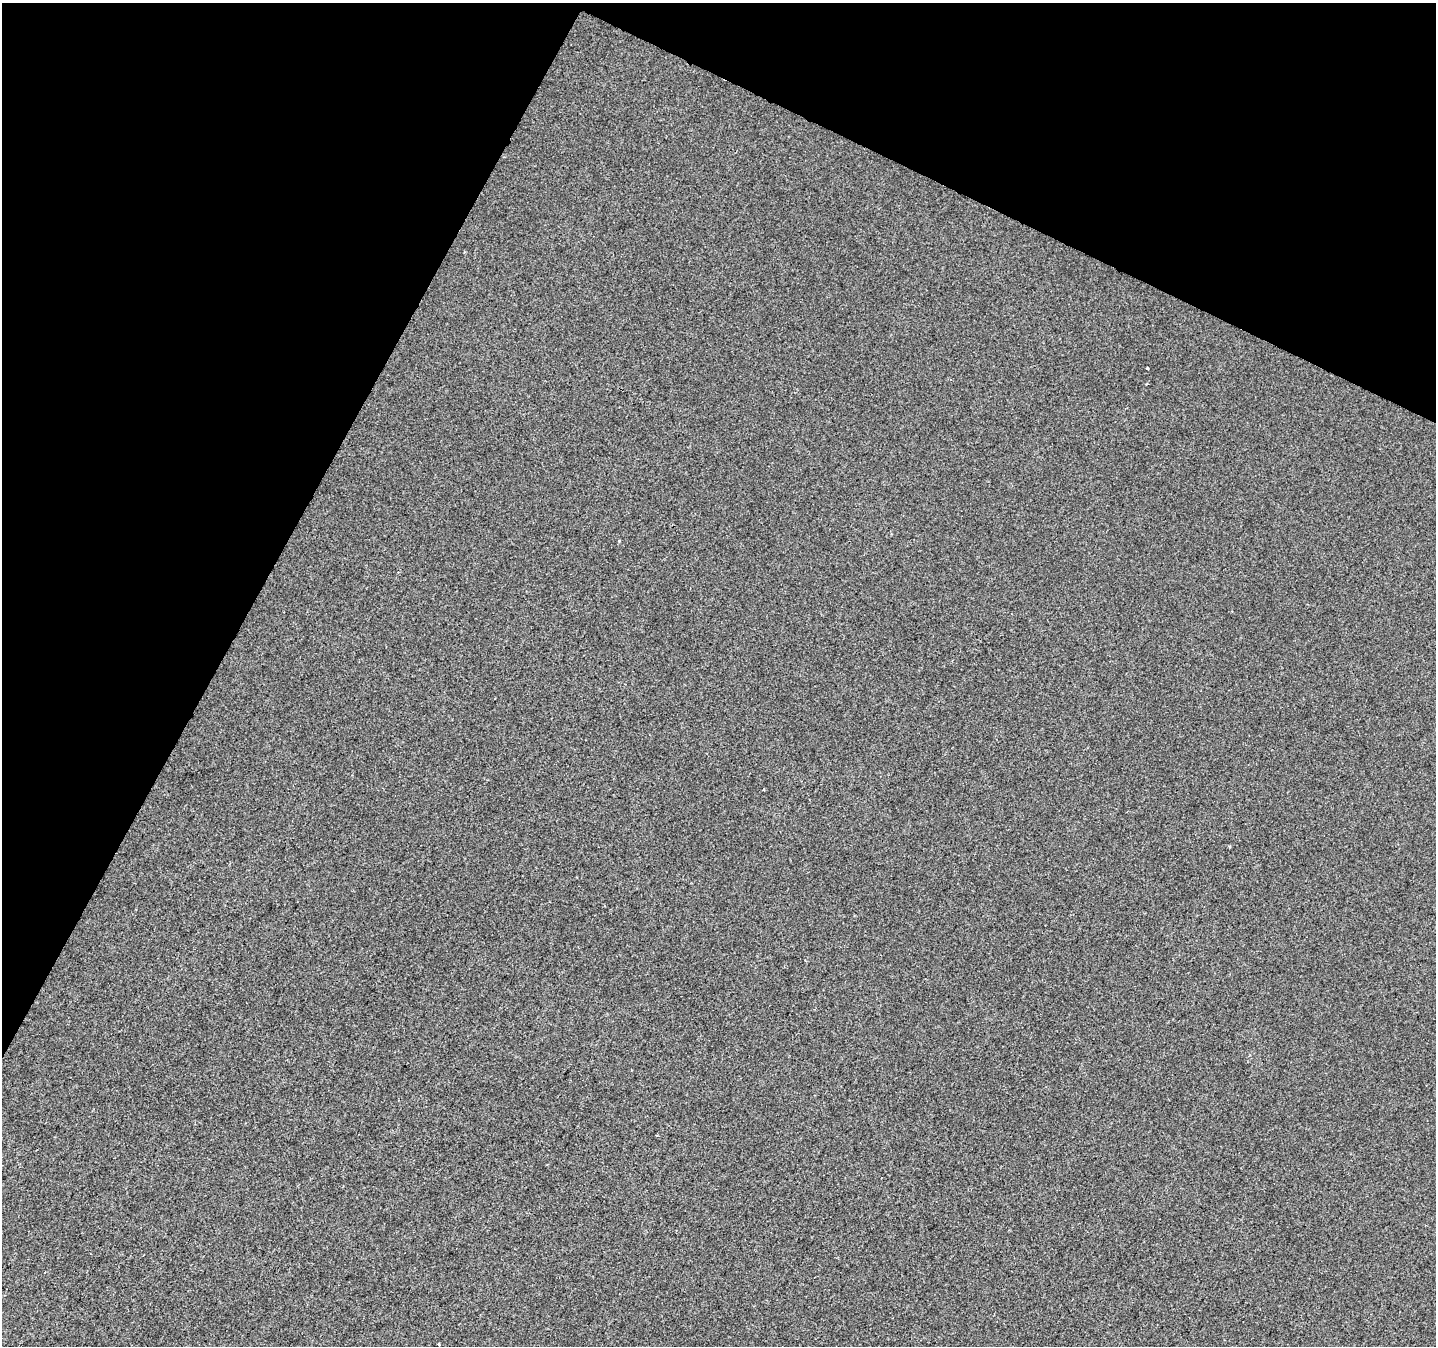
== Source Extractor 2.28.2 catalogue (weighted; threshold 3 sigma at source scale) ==
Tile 2 of 4 x 4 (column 2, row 1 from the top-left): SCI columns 1441-2874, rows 4300-5643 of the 5769 x 5892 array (HDU 1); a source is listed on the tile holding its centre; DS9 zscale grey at full resolution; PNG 1438 x 1348 px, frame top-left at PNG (2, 3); no overlay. Shown black and unused: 25% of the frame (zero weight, under 2 of 3 exposures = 2% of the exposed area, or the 3 px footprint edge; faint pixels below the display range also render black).
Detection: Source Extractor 2.28.2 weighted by HDU 2 'WHT'; one run over the whole footprint, this tile lists its part. Background -3.19e-04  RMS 0.0055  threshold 0.0246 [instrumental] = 3 sigma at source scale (4.5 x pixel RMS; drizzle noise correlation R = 1.50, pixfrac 1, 0.0396/0.0396 arcsec/px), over >= 5 px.
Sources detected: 4; all 4 listed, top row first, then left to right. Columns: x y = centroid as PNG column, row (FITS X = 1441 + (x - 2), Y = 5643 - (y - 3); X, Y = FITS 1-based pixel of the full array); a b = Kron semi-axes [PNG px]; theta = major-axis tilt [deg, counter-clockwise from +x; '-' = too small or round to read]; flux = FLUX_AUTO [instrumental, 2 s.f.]
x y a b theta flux
1147 368 3 3 - 1.3
619 541 3 3 - 0.97
1229 846 3 3 - 0.54
438 1344 3 2 - 3.3